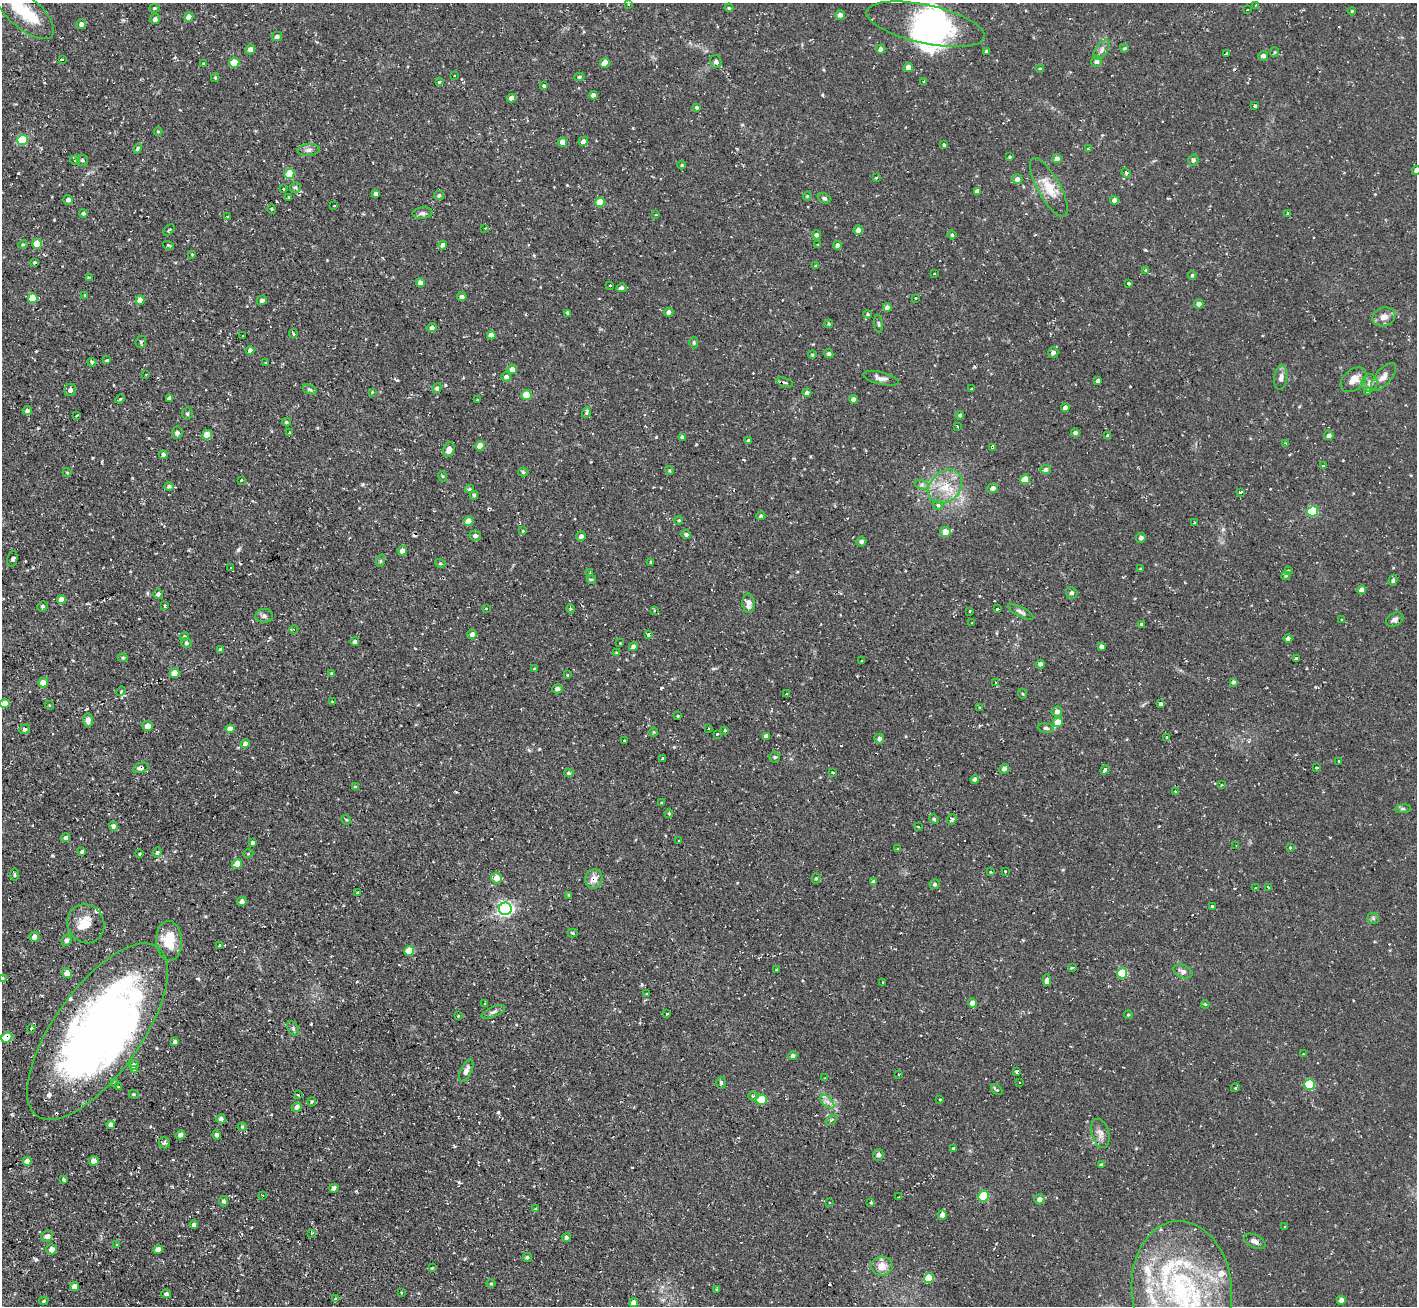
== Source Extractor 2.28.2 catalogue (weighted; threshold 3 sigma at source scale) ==
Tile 7 of 4 x 4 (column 3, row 2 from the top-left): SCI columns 2833-4247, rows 2894-4197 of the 5665 x 5649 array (HDU 1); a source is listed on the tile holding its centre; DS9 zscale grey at full resolution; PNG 1419 x 1308 px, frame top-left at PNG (2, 3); each listed source drawn as its Kron ellipse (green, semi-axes under 4 px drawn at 4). Shown black and unused: <1% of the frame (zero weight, under 2 of 3 exposures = <1% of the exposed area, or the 3 px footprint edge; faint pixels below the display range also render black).
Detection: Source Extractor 2.28.2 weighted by HDU 2 'WHT'; one run over the whole footprint, this tile lists its part. Background 0.085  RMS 0.0075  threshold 0.0336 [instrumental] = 3 sigma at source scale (4.5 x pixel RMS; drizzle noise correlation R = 1.50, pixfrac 1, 0.05/0.05 arcsec/px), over >= 5 px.
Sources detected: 465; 3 inside a brighter object's white glare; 29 cosmic-ray / hot-pixel residue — neither listed nor drawn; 11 inside a brighter listed object's ellipse — not listed separately; the other 422 listed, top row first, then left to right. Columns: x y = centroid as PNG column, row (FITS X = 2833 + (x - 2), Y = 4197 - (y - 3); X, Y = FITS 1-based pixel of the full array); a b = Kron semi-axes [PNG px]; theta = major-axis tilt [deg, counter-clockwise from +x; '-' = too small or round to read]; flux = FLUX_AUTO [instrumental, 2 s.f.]
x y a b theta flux
628 4 2 2 - 0.74
1256 5 3 3 - 1.3
154 8 5 4 - 0.96
729 8 4 3 - 0.88
1247 10 2 2 - 0.61
23 11 38 16 -41 30
1352 11 4 3 - 0.71
840 15 5 4 - 3.7
189 17 4 4 - 5.6
155 19 5 5 - 2
81 24 5 5 - 3.1
926 24 60 19 -12 72
277 37 5 4 - 2.2
1124 48 4 3 - 1.1
250 49 5 5 - 3.8
881 49 5 4 - 3.3
1102 50 11 6 54 3.2
986 51 4 3 - 1
1275 52 5 4 - 0.82
1226 53 4 3 - 1.7
1263 56 5 5 - 2.6
62 59 3 3 - 2.3
1096 61 5 5 - 2.9
716 62 6 5 - 2.2
203 63 2 2 - 0.73
234 63 5 5 - 18
605 63 5 4 - 12
908 67 4 4 - 6.5
1040 68 4 3 - 0.75
454 76 3 2 - 1
579 77 5 4 - 1.1
215 78 4 4 - 0.83
924 81 3 3 - 1.6
439 82 3 3 - 2.2
544 85 3 3 - 4.4
593 95 4 4 - 3
512 98 4 4 - 5.9
1255 106 3 3 - 4.4
697 107 4 4 - 1.3
158 131 4 3 - 0.65
22 140 5 5 - 36
583 141 5 4 - 3.1
562 142 4 4 - 7.2
944 145 3 3 - 1.8
138 149 5 4 - 2
1088 149 3 3 - 1.4
309 150 11 6 6 2.9
1010 157 3 3 - 0.8
1057 159 5 4 - 3.5
75 160 5 4 - 1.2
82 160 6 5 - 1.5
1193 160 6 5 - 2.1
682 165 4 3 - 0.76
1416 170 4 4 - 2.5
1126 173 4 4 - 1.3
289 174 5 5 - 20
876 178 4 2 - 0.79
1017 179 5 5 - 3
295 187 5 5 - 1.7
1049 187 33 11 -61 15
283 189 3 3 - 1.1
977 191 4 4 - 2.7
376 193 4 3 - 1.7
439 195 5 4 - 1.5
807 196 4 4 - 0.74
289 198 3 3 - 0.96
824 198 7 5 -26 1.6
68 200 5 4 - 2.5
1114 200 4 4 - 4
600 202 5 4 - 20
334 206 3 2 - 0.82
272 209 4 4 - 0.91
83 213 4 4 - 1.5
422 213 10 5 5 2.6
1288 214 3 3 - 1.9
656 215 3 3 - 0.82
228 217 3 2 - 0.87
485 228 3 3 - 0.75
169 230 7 2 45 0.82
858 230 5 4 - 4.3
816 235 4 4 - 1.8
952 235 4 4 - 1.1
23 244 4 4 - 0.97
37 244 5 5 - 20
168 245 6 2 -19 0.69
443 245 4 4 - 2.9
818 245 3 3 - 0.6
838 245 4 4 - 4.3
192 254 4 3 - 0.68
34 263 3 3 - 3
815 266 4 3 - 0.84
1146 270 4 2 - 0.77
934 273 3 2 - 0.8
1192 275 4 4 - 1.1
89 277 4 3 - 1.1
420 282 4 4 - 3.3
1129 283 3 3 - 1.8
610 286 3 3 - 1.1
622 288 5 4 - 2.1
85 295 2 2 - 0.46
462 297 4 4 - 2.6
33 298 5 5 - 15
916 298 3 3 - 1.1
140 300 4 4 - 6.2
262 300 5 4 - 2.2
1199 304 5 4 - 3.5
887 307 4 4 - 3.6
669 312 5 4 - 2.9
567 313 4 3 - 3.3
868 314 4 3 - 1
1384 317 12 9 19 5.5
829 324 4 4 - 0.84
879 324 9 3 -85 1.2
432 328 5 4 - 2
293 333 4 3 - 1.3
491 335 4 4 - 3.9
243 336 3 2 - 0.75
141 342 6 5 - 1.6
694 342 6 4 -90 1
250 350 4 4 - 2.5
1053 353 5 5 - 2.7
829 354 5 4 - 1.4
812 355 4 3 - 1
107 360 4 3 - 3.1
92 362 4 4 - 1.1
266 363 4 2 - 0.5
512 369 4 4 - 4.4
146 374 3 2 - 0.73
506 377 4 4 - 2.7
1383 377 17 7 49 4.8
881 378 18 6 -14 3.7
1281 378 12 6 83 3.4
1353 380 15 10 42 7.7
1098 381 4 3 - 2.1
785 382 9 3 -19 1.6
1369 383 9 8 - 3.5
437 388 5 4 - 1.6
310 389 7 4 -22 1.3
972 389 3 3 - 2.2
70 390 6 6 - 2.8
372 392 3 3 - 0.61
1367 392 4 4 - 0.86
807 393 4 4 - 2.4
526 395 5 5 - 17
170 398 4 4 - 2.7
120 399 5 3 - 0.7
853 399 4 4 - 3.7
477 400 3 2 - 0.45
1065 408 4 4 - 3.5
27 411 5 4 - 2.6
586 412 5 3 - 1.7
187 414 6 5 - 1.2
960 415 4 4 - 1.3
76 416 2 2 - 0.81
286 422 4 3 - 1.2
958 427 4 3 - 2.6
177 433 6 5 - 1.6
289 433 3 3 - 1.1
1075 433 4 4 - 2.2
207 435 5 4 - 17
1329 435 4 4 - 2.4
1108 436 4 4 - 2
682 437 4 4 - 1.7
749 441 4 3 - 1.4
1286 443 3 2 - 0.78
480 446 4 4 - 9.9
993 447 4 3 - 3
449 450 7 5 71 5.9
163 455 4 4 - 1.9
1323 465 3 3 - 1.3
1046 469 5 4 - 2.6
669 470 5 4 - 0.9
67 472 4 3 - 0.67
523 472 5 4 - 1.3
442 476 5 3 - 0.64
1025 479 5 4 - 12
241 480 3 2 - 0.77
922 485 7 4 -18 1.7
169 486 4 4 - 2
945 487 19 15 46 18
993 488 5 4 - 2.9
470 489 4 4 - 1.1
1240 492 3 3 - 2.4
474 495 4 3 - 0.94
938 505 5 5 - 1.3
1313 511 5 5 - 51
761 516 5 3 - 1
679 520 4 3 - 0.78
469 521 5 4 - 10
1195 522 3 2 - 0.99
523 531 3 3 - 0.65
945 532 5 5 - 7.1
686 534 5 4 - 1.6
475 536 5 5 - 2.3
581 536 5 4 - 2.4
1141 538 5 4 - 1.9
861 542 5 5 - 1.9
402 551 5 4 - 3.8
12 559 8 5 77 2.1
380 561 6 4 71 0.95
651 562 3 3 - 0.91
440 563 5 4 - 0.97
231 567 3 3 - 1.9
1141 569 4 2 - 0.57
1288 570 4 3 - 1.2
590 573 3 3 - 1.7
1286 576 4 4 - 0.91
592 579 4 3 - 1.7
1393 580 5 4 - 1.1
1362 590 4 4 - 5.8
1072 593 6 5 - 2.2
158 594 4 4 - 2.3
61 599 4 4 - 5.5
749 603 9 6 -87 4.4
43 606 5 4 - 1.3
165 606 3 3 - 2.2
486 608 3 3 - 0.88
571 609 5 3 - 1
998 609 3 3 - 1.5
654 610 4 2 - 0.66
970 611 3 2 - 0.86
1020 612 14 4 -27 2.4
264 616 9 7 -1 2.4
1341 620 3 2 - 1.4
1395 620 9 6 27 2.6
972 623 3 3 - 0.94
1142 624 3 3 - 1.6
294 630 4 3 - 0.9
472 634 5 5 - 3.1
648 634 3 3 - 2.2
184 637 4 4 - 1.4
1288 639 4 4 - 2.2
355 642 4 3 - 2.2
186 643 5 5 - 1.4
620 643 3 2 - 0.7
633 646 4 4 - 2.8
1101 646 4 4 - 2.6
221 650 4 4 - 2.6
616 653 3 2 - 0.58
123 658 4 4 - 0.98
1296 659 4 3 - 2.8
861 661 3 2 - 0.86
1040 664 4 4 - 2.7
535 669 3 3 - 0.95
174 673 5 4 - 9.3
332 673 4 3 - 0.8
567 675 3 3 - 1.7
1233 682 4 4 - 2.3
43 683 5 5 - 8.5
996 683 3 2 - 2
557 689 5 4 - 2.7
121 691 5 4 - 0.99
787 694 3 3 - 1
1023 694 5 3 - 0.7
332 702 3 2 - 0.69
5 704 4 4 - 9
1160 704 3 3 - 19
49 705 4 3 - 0.56
979 707 3 2 - 0.59
1057 711 5 5 - 2.7
678 716 3 3 - 0.61
88 720 7 4 88 3.6
1058 722 5 4 - 11
148 726 5 5 - 5.1
708 728 3 2 - 0.72
1046 728 8 4 -6 1.7
25 729 5 4 - 2.1
230 729 4 4 - 6.5
725 730 3 3 - 2.5
654 732 5 3 - 0.73
717 734 3 3 - 1.5
766 736 4 4 - 3.1
1167 737 3 2 - 1.1
879 739 5 5 - 2.7
624 741 3 3 - 1.4
245 743 4 4 - 2.6
775 757 5 5 - 1
663 758 3 3 - 2
1339 761 2 2 - 0.74
141 768 8 4 21 2.9
1317 768 3 3 - 2.3
1004 769 5 4 - 3.3
1105 770 5 4 - 1.9
833 772 3 3 - 1.3
569 773 4 3 - 1.3
975 779 4 4 - 2.7
1222 784 4 3 - 0.84
355 787 3 3 - 8.8
1175 791 3 2 - 0.55
662 802 3 3 - 5.5
1403 809 8 4 8 1.2
669 813 4 3 - 0.98
934 819 5 4 - 1.2
952 819 5 4 - 1.7
346 820 5 4 - 0.97
114 826 5 4 - 3
918 827 3 3 - 4.9
66 838 4 4 - 1.8
679 840 3 2 - 0.81
252 843 3 3 - 1.8
1236 846 2 2 - 0.48
1290 847 3 3 - 1.4
897 849 3 3 - 1.1
82 851 4 3 - 1.4
157 852 5 4 - 1.1
139 854 3 3 - 1.3
248 854 5 3 - 0.62
237 864 5 4 - 11
990 872 3 3 - 0.99
1005 872 3 3 - 0.9
15 874 6 3 -90 0.83
496 878 5 5 - 6.9
816 878 5 4 - 1.1
594 879 9 8 - 6.2
874 882 4 4 - 2.5
935 884 5 4 - 1.4
1256 888 3 3 - 0.93
1268 888 3 3 - 1.7
358 893 4 3 - 6.5
569 895 4 3 - 0.93
242 901 5 4 - 2.8
1212 907 3 3 - 3.2
505 909 6 6 - 210
1373 918 6 5 - 1.4
86 924 20 18 -61 13
573 933 5 4 - 0.9
34 937 5 5 - 4.1
66 940 5 5 - 3.1
169 941 20 13 -87 21
219 945 3 3 - 1.3
409 951 5 5 - 19
1072 968 4 3 - 2.7
776 970 3 2 - 0.83
1183 971 10 6 -22 3
67 973 5 5 - 7.3
1122 973 5 5 - 36
2 978 4 3 - 0.66
1047 980 6 3 -87 8.5
883 982 3 3 - 1
646 993 3 3 - 2.8
972 1003 4 4 - 5.6
485 1004 3 2 - 0.55
1205 1004 4 3 - 0.65
493 1012 13 5 24 2.4
667 1014 3 2 - 1.2
458 1015 3 3 - 0.97
1128 1015 4 3 - 0.63
31 1028 4 3 - 1.9
293 1028 8 5 -64 1.5
97 1031 104 43 54 530
6 1037 6 5 - 26
175 1042 4 3 - 1.7
1303 1054 3 2 - 2.1
793 1056 4 4 - 3.1
134 1065 5 4 - 3.2
134 1069 4 3 - 3.3
466 1071 12 5 65 3.7
1016 1071 4 3 - 2
899 1075 3 3 - 1.2
824 1078 2 2 - 0.49
1020 1082 3 2 - 0.75
114 1083 3 2 - 0.64
721 1083 6 4 -88 1.3
1310 1084 5 5 - 41
118 1087 3 3 - 1.2
1235 1088 4 3 - 0.74
997 1090 6 3 -38 1.5
134 1094 5 4 - 1.1
298 1095 3 2 - 1.1
753 1096 4 4 - 1.1
940 1099 3 2 - 0.71
761 1100 5 5 - 33
312 1102 4 4 - 1.2
827 1102 8 5 -45 2.9
297 1107 5 4 - 3.9
221 1119 5 4 - 2.7
831 1120 6 4 37 1.4
111 1125 4 4 - 3.7
242 1127 4 4 - 0.8
1100 1133 15 8 -73 4.7
180 1135 5 4 - 3.4
217 1135 4 4 - 2.3
164 1143 5 5 - 1.7
953 1148 3 3 - 5.8
878 1155 6 5 - 2.5
27 1161 4 4 - 4.4
94 1161 5 4 - 7.6
1101 1165 3 3 - 1
63 1180 3 3 - 4.5
334 1188 4 4 - 3
262 1195 3 2 - 0.64
984 1196 5 5 - 42
899 1197 4 3 - 5.4
1039 1199 5 5 - 3.3
223 1201 5 4 - 1.7
829 1202 2 2 - 0.79
871 1202 3 3 - 1
535 1209 4 3 - 0.91
942 1215 5 4 - 4
194 1225 4 4 - 2.2
1285 1226 3 2 - 0.87
312 1233 3 2 - 0.7
47 1236 6 5 - 3.6
566 1238 4 4 - 2.3
1255 1241 12 6 -27 3.5
117 1245 4 2 - 0.66
52 1249 5 5 - 4.7
158 1250 5 4 - 5.5
527 1257 4 4 - 1.3
882 1266 11 9 -3 8
432 1268 4 2 - 0.69
929 1278 5 5 - 24
491 1284 5 3 - 0.76
75 1287 4 4 - 5.9
717 1289 3 2 - 0.56
1182 1290 69 50 -86 150
401 1293 3 2 - 0.68
166 1294 5 4 - 1.9
336 1299 4 3 - 6.7
1341 1300 5 4 - 3.9
44 1301 5 3 - 0.9
634 1303 4 4 - 3.8
Overlapping masked pixels (flux is a lower limit): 5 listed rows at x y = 993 447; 141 768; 594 879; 97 1031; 6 1037
Isophote crosses this tile's border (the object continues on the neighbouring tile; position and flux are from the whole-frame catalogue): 4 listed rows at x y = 23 11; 1416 170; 2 978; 1182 1290
Unlisted compact peaks at least as high as the median listed source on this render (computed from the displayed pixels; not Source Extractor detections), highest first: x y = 498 1112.